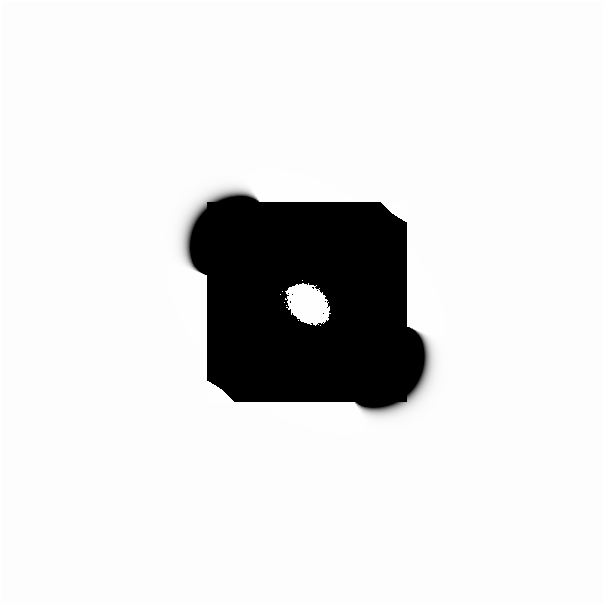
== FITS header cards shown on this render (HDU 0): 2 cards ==
NAXIS1  =                  601
NAXIS2  =                  601

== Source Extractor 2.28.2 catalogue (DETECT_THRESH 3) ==
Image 601 x 601 px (HDU 0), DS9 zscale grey, 1 PNG px = 1 image px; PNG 605 x 605 px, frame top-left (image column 1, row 601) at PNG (2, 2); no overlay
Background 0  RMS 2.4e-35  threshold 7.08e-35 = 3 sigma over >= 5 px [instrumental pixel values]
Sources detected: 12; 10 with non-positive FLUX_AUTO (blend fragments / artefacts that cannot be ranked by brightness) are not listed; the other 2 listed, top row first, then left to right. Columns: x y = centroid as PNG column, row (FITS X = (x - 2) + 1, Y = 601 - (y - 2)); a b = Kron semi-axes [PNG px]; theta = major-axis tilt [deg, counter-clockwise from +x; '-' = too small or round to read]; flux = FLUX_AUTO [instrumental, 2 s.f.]
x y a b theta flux
307 302 26 19 -41 1.0e+02
13 591 27 26 - 2.1e-14
At the frame edge (FLAGS 8, measured only in part): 1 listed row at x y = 13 591
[10 non-positive-flux detections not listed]